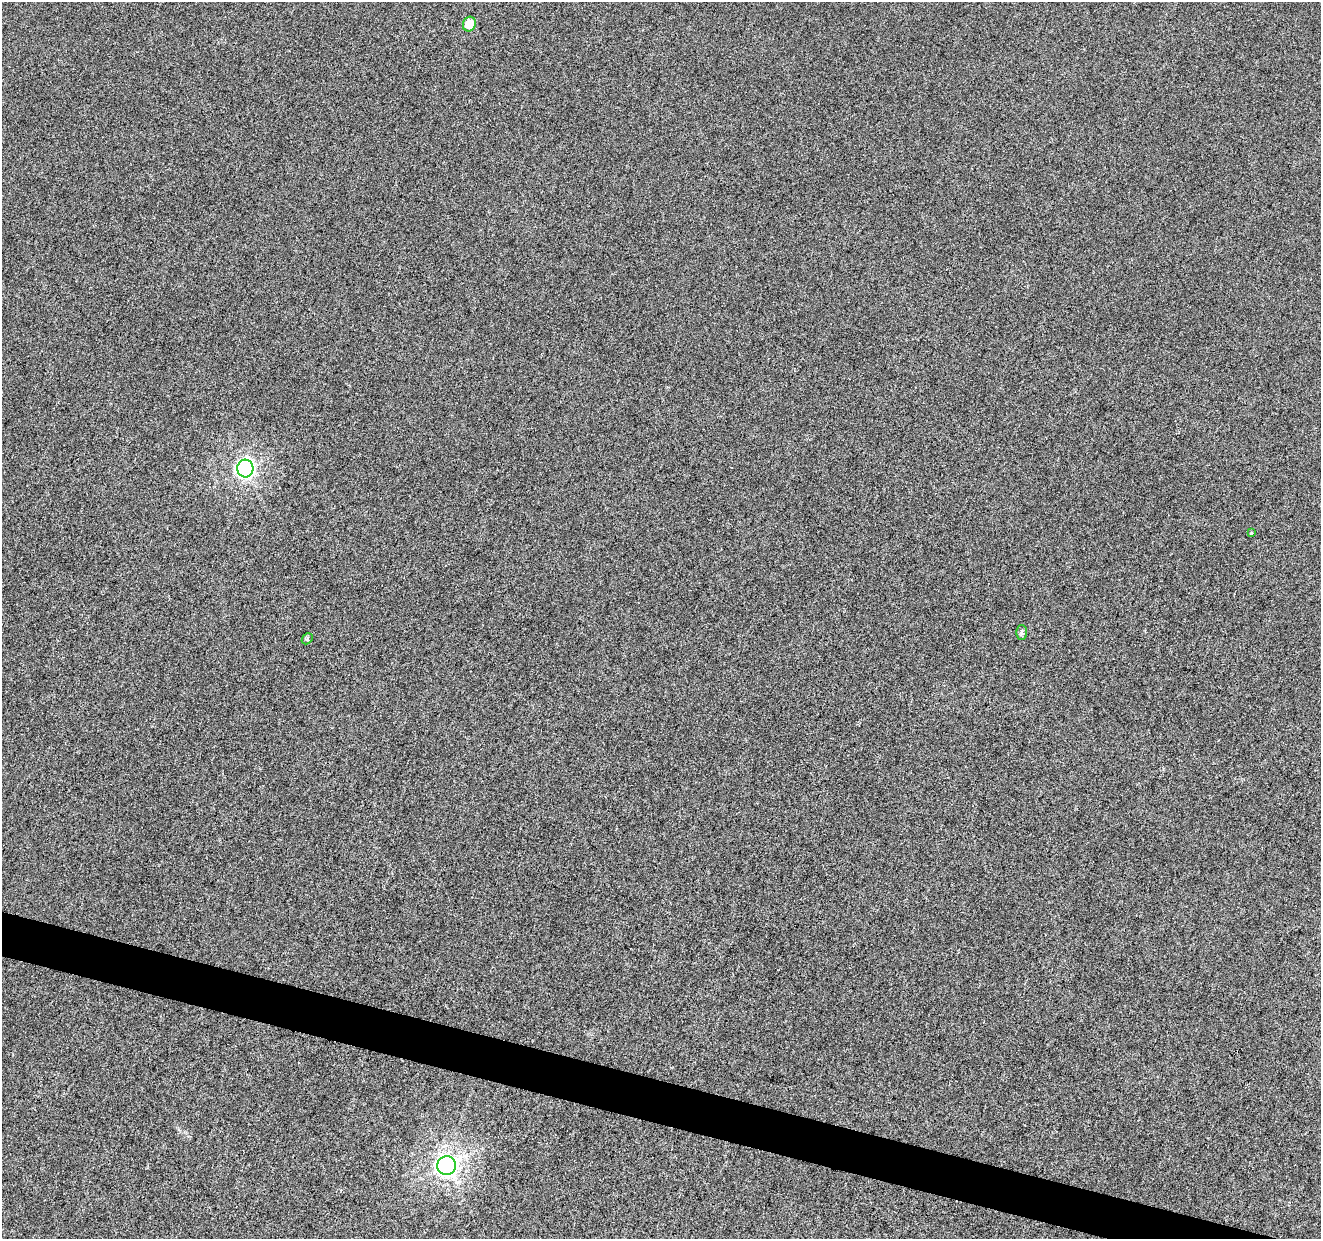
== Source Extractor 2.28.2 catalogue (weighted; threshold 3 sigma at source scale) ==
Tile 6 of 4 x 4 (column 2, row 2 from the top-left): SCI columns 1326-2644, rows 2757-3993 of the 5282 x 5449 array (HDU 1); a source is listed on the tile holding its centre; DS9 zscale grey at full resolution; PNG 1323 x 1241 px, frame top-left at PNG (2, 2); each listed source drawn as its Kron ellipse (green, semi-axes under 4 px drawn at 4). Shown black and unused: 3% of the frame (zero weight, under 3 of 6 exposures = <1% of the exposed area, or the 3 px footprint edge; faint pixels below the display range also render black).
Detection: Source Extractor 2.28.2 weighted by HDU 2 'WHT'; one run over the whole footprint, this tile lists its part. Background 6.64e-04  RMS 0.0022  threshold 0.00885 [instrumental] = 3 sigma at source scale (4.09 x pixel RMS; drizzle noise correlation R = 1.36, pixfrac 0.8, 0.0396/0.0396 arcsec/px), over >= 5 px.
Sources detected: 6; all 6 listed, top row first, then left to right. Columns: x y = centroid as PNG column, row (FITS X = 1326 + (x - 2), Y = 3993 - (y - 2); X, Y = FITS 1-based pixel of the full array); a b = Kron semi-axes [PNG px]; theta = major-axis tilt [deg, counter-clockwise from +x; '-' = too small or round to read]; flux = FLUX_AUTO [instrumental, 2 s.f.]
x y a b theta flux
469 24 7 6 - 2.8
245 469 9 8 - 48
1251 533 3 2 - 0.17
1022 632 7 5 -89 0.55
307 639 6 4 47 0.28
447 1166 9 9 - 81